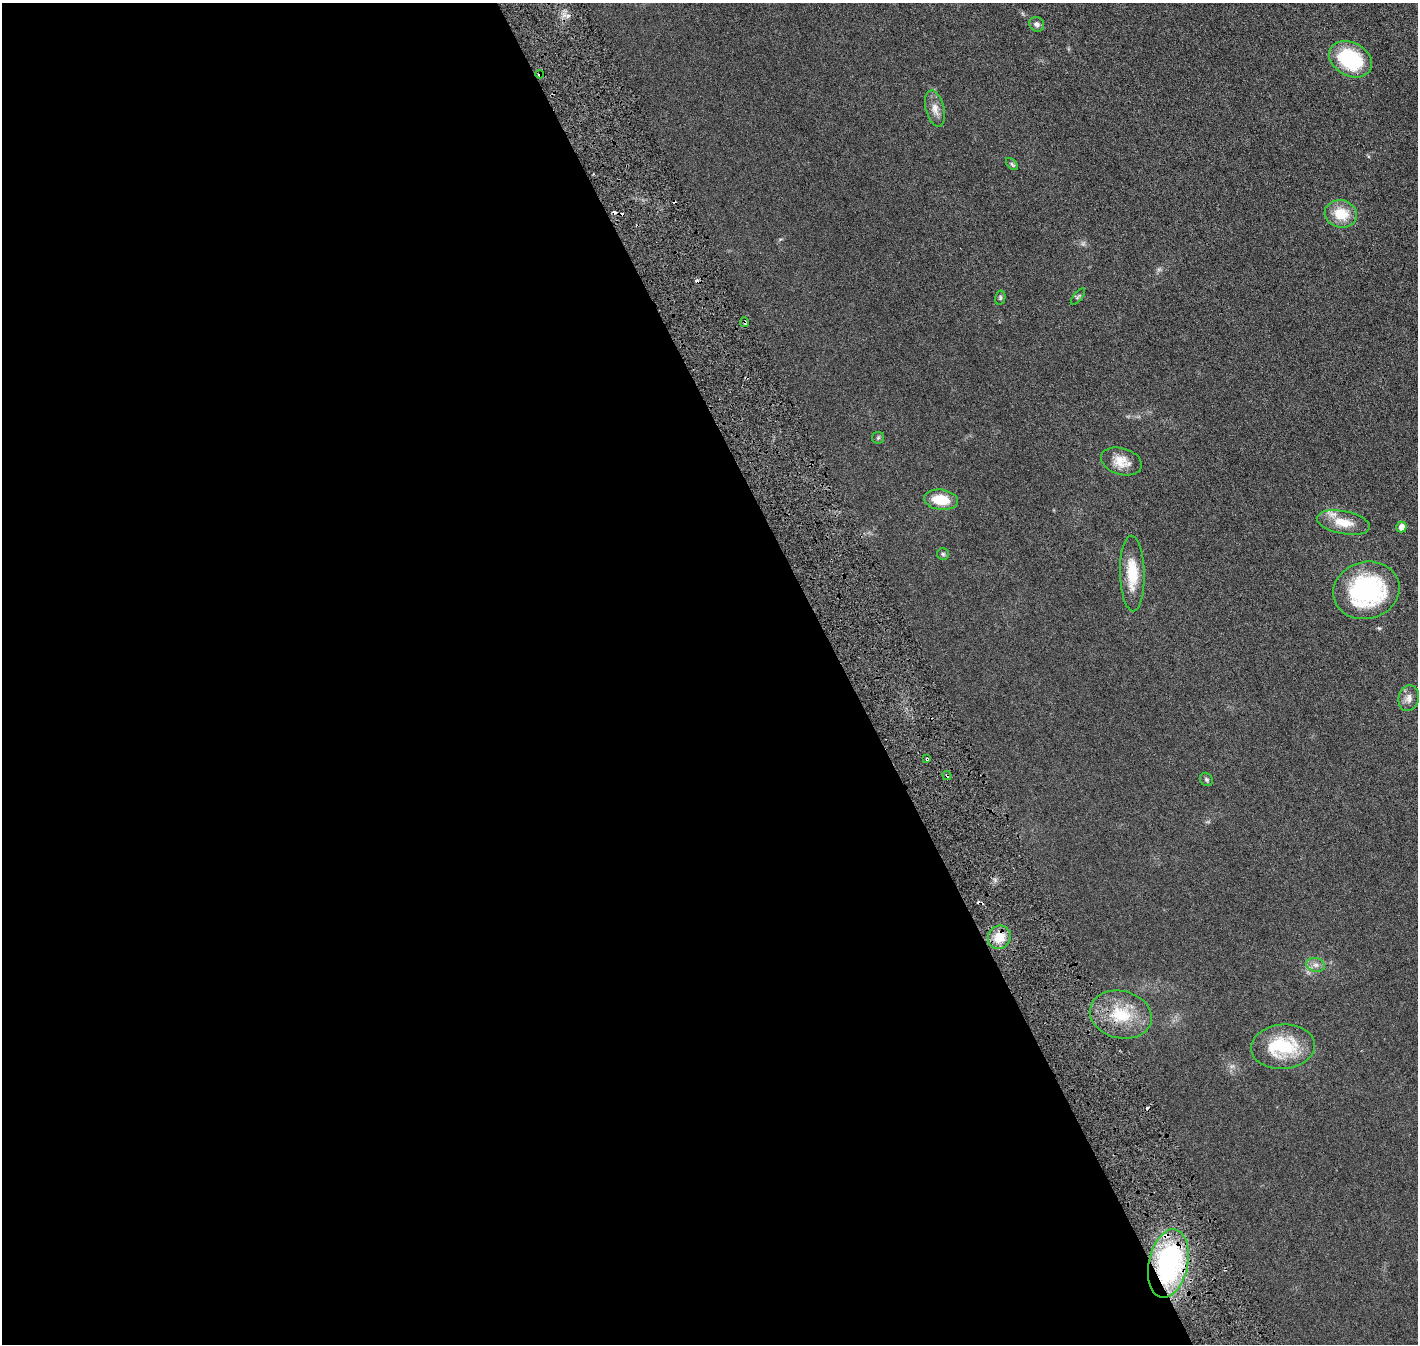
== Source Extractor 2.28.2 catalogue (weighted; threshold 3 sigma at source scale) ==
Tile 9 of 4 x 4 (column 1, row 3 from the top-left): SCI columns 82-1497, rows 1526-2867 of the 5818 x 5839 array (HDU 1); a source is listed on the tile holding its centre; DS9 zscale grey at full resolution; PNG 1420 x 1346 px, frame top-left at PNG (2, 3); each listed source drawn as its Kron ellipse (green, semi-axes under 4 px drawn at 4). Shown black and unused: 60% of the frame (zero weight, under 3 of 6 exposures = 1% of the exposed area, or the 3 px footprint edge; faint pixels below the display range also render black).
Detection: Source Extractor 2.28.2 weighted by HDU 2 'WHT'; one run over the whole footprint, this tile lists its part. Background 0.0254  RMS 0.0043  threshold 0.0176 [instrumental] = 3 sigma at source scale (4.09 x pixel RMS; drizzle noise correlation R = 1.36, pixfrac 0.8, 0.05/0.05 arcsec/px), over >= 5 px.
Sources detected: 34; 1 inside a brighter object's white glare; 7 cosmic-ray / hot-pixel residue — neither listed nor drawn; the other 26 listed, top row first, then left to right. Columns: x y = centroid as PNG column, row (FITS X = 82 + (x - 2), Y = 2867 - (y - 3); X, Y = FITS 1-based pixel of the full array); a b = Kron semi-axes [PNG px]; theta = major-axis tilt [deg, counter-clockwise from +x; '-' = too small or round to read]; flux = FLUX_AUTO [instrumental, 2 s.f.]
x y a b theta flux
1037 24 8 7 - 1.3
1350 59 23 16 -28 26
540 74 4 4 - 1.3
935 109 18 9 -75 3.1
1012 164 7 4 -45 0.65
1341 214 16 13 -14 8.5
1078 297 10 3 50 0.55
1000 298 7 5 77 0.66
745 322 5 2 - 0.46
878 438 6 5 - 0.61
1121 461 21 13 -17 5.1
941 500 17 10 -8 8.6
1343 522 27 11 -11 6.9
1401 527 5 5 - 2.6
943 554 6 6 - 0.61
1132 573 38 12 -88 11
1366 590 33 28 16 45
1409 698 13 10 76 2.3
927 759 3 3 - 0.53
947 775 5 3 - 0.73
1206 779 7 6 - 0.69
999 937 12 11 - 6.4
1316 965 9 7 -14 1.6
1121 1015 31 23 -14 15
1283 1047 32 22 5 20
1168 1263 35 19 78 64
Overlapping masked pixels (flux is a lower limit): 5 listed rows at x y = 540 74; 745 322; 927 759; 947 775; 1168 1263